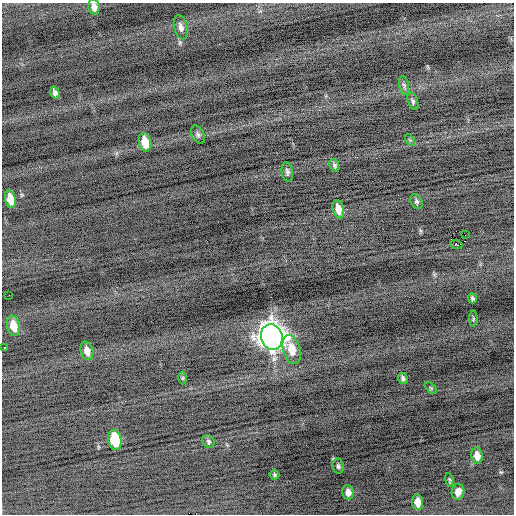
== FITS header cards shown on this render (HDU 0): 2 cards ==
NAXIS1  =                  512 / Axis length
NAXIS2  =                  512 / Axis length

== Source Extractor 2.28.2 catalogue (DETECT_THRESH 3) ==
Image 512 x 512 px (HDU 0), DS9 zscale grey, 1 PNG px = 1 image px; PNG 516 x 516 px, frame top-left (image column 1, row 512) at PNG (2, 3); each listed source drawn as its Kron ellipse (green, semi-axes under 4 px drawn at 4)
Background -0.462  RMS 0.74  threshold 2.21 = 3 sigma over >= 5 px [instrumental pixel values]
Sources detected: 36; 1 with non-positive FLUX_AUTO (blend fragments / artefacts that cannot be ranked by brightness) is neither listed nor drawn; the other 35 listed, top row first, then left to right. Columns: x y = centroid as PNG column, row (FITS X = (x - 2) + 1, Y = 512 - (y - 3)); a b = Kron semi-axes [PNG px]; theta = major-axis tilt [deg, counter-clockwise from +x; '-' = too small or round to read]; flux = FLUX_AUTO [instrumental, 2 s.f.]
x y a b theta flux
94 7 8 5 -78 290
181 27 12 6 -76 240
404 85 9 5 -79 130
55 92 6 4 -72 160
413 101 9 5 -73 110
198 135 10 6 -64 140
410 140 6 4 -55 62
145 142 9 6 -77 880
334 165 7 4 -66 100
287 172 10 5 -79 140
10 199 9 5 -78 680
417 201 8 5 -64 110
338 209 9 5 -77 610
465 235 2 2 - 34000
456 244 6 2 -18 480
9 295 2 2 - 40
472 298 5 3 - 99
473 319 8 4 89 71
13 326 10 6 -78 820
272 337 13 10 -74 60000
5 348 3 2 - 250
292 349 15 8 -75 1000
87 351 9 6 -75 390
183 378 6 4 89 54
403 378 6 5 - 120
431 388 7 4 -45 64
115 440 10 6 -80 2600
208 441 7 5 -52 100
477 456 8 5 -82 390
338 466 7 5 -80 120
274 475 5 5 - 80
449 480 7 4 -77 70
348 492 7 5 -80 310
458 492 8 6 76 330
418 502 7 5 -82 500
At the frame edge (FLAGS 8, measured only in part): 1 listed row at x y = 94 7
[1 non-positive-flux detection neither listed nor drawn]